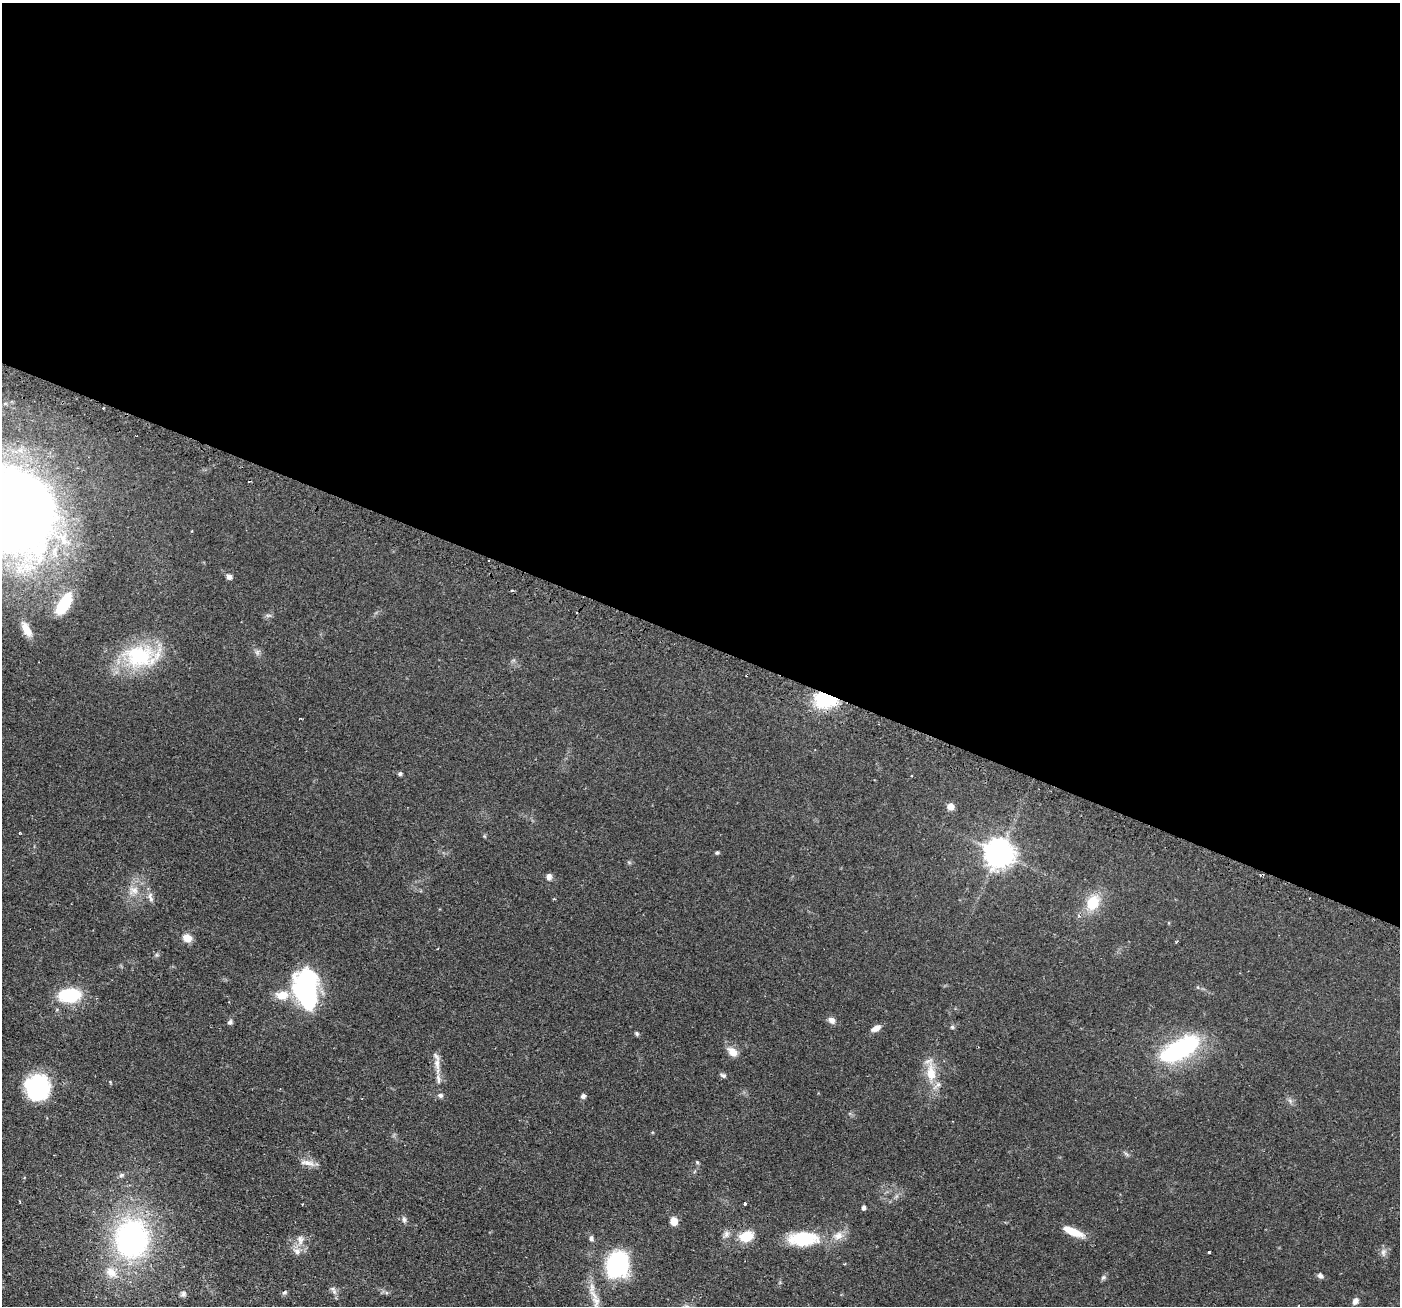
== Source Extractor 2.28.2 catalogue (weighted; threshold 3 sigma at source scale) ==
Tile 3 of 4 x 4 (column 3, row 1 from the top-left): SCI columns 2839-4236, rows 4082-5385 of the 5676 x 5691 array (HDU 1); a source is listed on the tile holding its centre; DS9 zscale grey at full resolution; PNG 1402 x 1308 px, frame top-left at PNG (2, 3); no overlay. Shown black and unused: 49% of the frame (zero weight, under 2 of 3 exposures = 4% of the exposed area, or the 3 px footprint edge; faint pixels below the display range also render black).
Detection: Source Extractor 2.28.2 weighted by HDU 2 'WHT'; one run over the whole footprint, this tile lists its part. Background 0.0608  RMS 0.0049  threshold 0.0219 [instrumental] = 3 sigma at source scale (4.5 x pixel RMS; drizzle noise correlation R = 1.50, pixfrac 1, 0.05/0.05 arcsec/px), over >= 5 px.
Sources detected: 70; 1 inside a brighter object's white glare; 3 cosmic-ray / hot-pixel residue — not listed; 5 inside a brighter listed object's ellipse — not listed separately; the other 61 listed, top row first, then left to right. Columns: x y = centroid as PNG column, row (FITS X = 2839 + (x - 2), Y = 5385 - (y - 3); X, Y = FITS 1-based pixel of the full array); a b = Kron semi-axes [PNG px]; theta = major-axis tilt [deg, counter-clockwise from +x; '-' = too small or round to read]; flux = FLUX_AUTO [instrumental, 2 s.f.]
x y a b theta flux
5 510 66 52 -30 920
229 577 7 6 - 1.8
512 590 3 3 - 0.72
64 603 25 10 59 24
268 615 7 4 18 0.9
26 629 20 8 -60 5.4
140 656 42 25 1 40
826 699 19 12 -5 34
400 774 5 5 - 0.79
950 806 5 5 - 6.8
19 833 3 3 - 0.46
717 853 5 4 - 0.66
998 853 9 9 - 630
1262 875 5 2 - 0.5
549 876 9 7 72 1.6
134 890 14 12 11 5.2
150 897 15 6 -77 2.2
1093 903 17 14 62 12
187 938 10 8 -32 4.5
305 984 38 28 70 52
69 995 15 9 5 39
832 1020 9 7 -36 2.4
230 1022 8 6 60 1
952 1027 5 5 - 0.89
876 1028 12 6 27 2.9
636 1033 5 5 - 0.78
1179 1050 40 17 28 66
732 1052 13 9 -42 4.6
437 1064 23 6 -84 4.2
931 1073 27 12 -86 10
723 1075 8 5 -31 1
38 1089 26 21 83 45
440 1095 7 6 - 1.2
583 1096 6 5 - 1.4
1126 1154 8 3 -45 0.77
697 1162 5 4 - 0.57
308 1163 20 7 -16 3.4
121 1175 8 5 28 1
745 1204 3 3 - 4.1
863 1208 4 4 - 1.6
404 1219 7 6 - 1.2
674 1221 7 6 - 5.6
1072 1231 21 7 -23 10
726 1234 10 7 72 2
746 1236 17 11 17 9.7
838 1236 14 11 12 4.5
132 1239 34 30 89 110
591 1239 6 5 - 1.4
803 1239 34 15 2 24
300 1240 14 8 -85 3.4
1209 1252 3 3 - 0.66
1383 1252 11 7 82 1.9
618 1265 28 22 69 46
111 1272 18 12 -42 6.8
1320 1276 7 6 - 1.3
1103 1277 8 5 48 0.98
334 1290 15 5 -65 1.8
284 1292 7 4 9 0.86
183 1294 9 7 -77 1.4
1355 1301 8 6 55 2.2
596 1302 24 10 -82 5.5
Overlapping masked pixels (flux is a lower limit): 2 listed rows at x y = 826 699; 1262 875
Isophote crosses this tile's border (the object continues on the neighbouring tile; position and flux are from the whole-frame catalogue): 2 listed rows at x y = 5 510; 596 1302